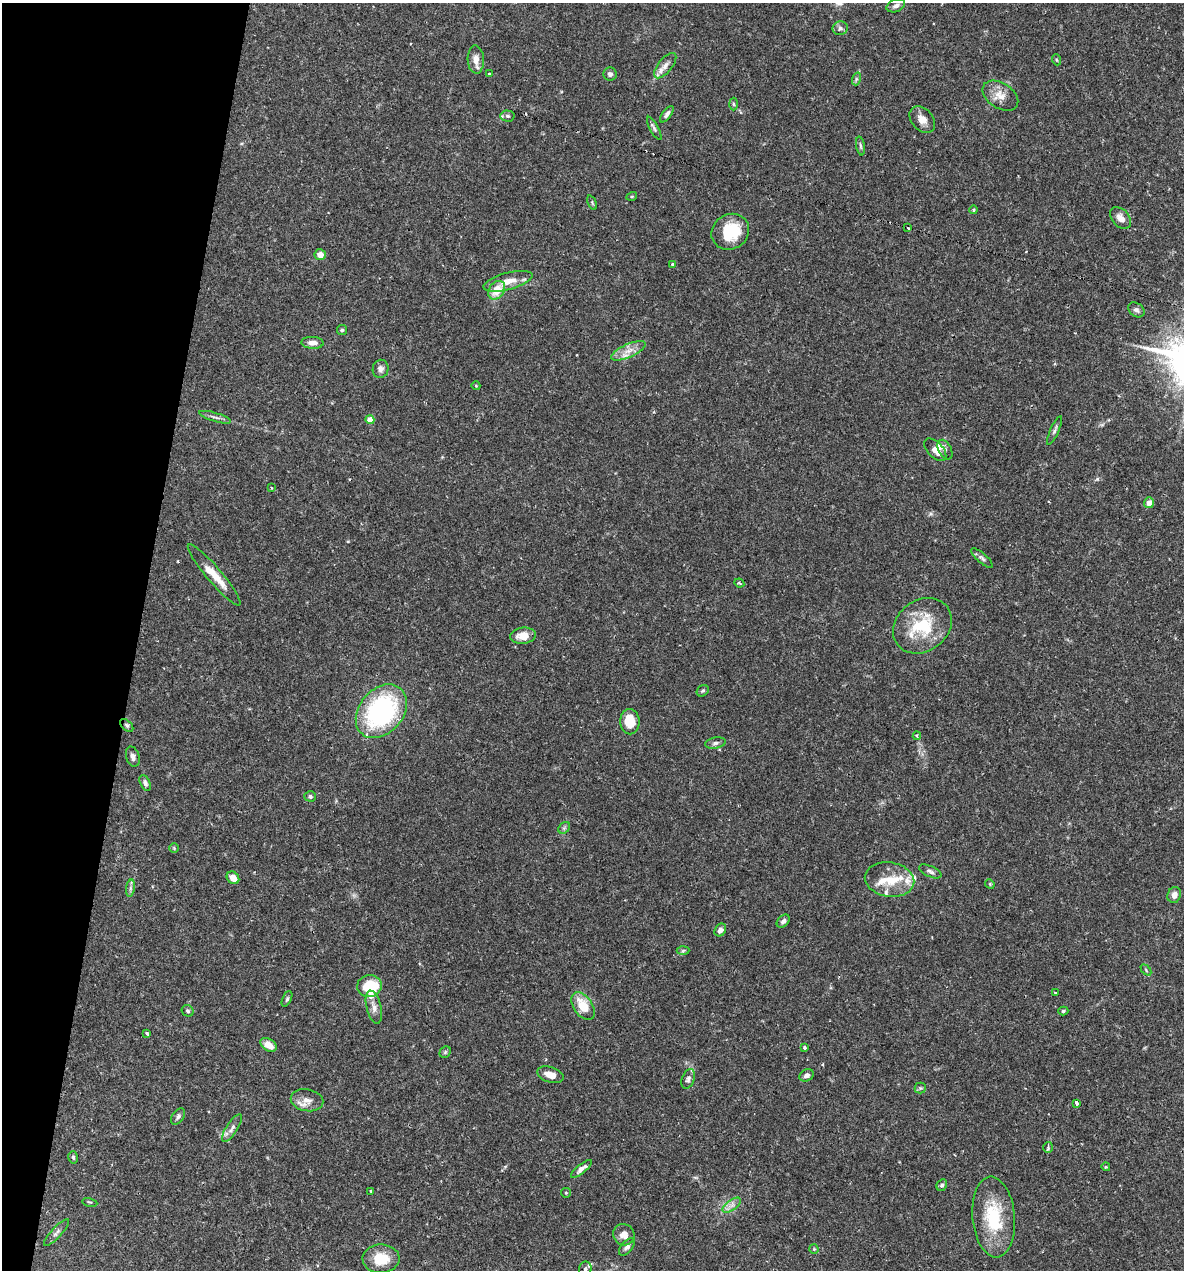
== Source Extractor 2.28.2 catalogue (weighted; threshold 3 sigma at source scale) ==
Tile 9 of 4 x 4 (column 1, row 3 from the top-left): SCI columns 246-1427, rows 1269-2536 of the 5092 x 5073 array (HDU 1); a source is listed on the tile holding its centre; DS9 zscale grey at full resolution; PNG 1186 x 1272 px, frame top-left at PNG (2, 3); each listed source drawn as its Kron ellipse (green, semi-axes under 4 px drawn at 4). Shown black and unused: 12% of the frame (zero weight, under 2 of 3 exposures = <1% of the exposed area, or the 3 px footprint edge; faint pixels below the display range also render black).
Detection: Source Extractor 2.28.2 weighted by HDU 2 'WHT'; one run over the whole footprint, this tile lists its part. Background 0.0709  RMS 0.0039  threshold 0.0176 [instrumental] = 3 sigma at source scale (4.5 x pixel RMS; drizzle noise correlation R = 1.50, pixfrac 1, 0.05/0.05 arcsec/px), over >= 5 px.
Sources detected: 110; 1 cosmic-ray / hot-pixel residue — neither listed nor drawn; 10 inside a brighter listed object's ellipse — not listed separately; the other 99 listed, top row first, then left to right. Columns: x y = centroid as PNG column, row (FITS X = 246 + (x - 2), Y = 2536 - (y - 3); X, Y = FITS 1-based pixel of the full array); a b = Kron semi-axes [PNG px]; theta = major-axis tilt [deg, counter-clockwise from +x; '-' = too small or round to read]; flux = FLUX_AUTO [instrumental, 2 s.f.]
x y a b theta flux
896 6 10 6 22 1.4
840 28 8 6 11 1.1
476 60 14 8 -87 3.2
1057 60 5 3 - 0.36
665 66 15 7 51 2.6
489 74 3 2 - 0.31
610 74 6 6 - 1.1
856 79 6 4 72 0.62
1000 96 19 12 -33 4.7
733 104 6 4 -88 0.5
667 114 10 4 53 1.2
507 116 7 5 -3 0.98
922 119 15 10 -48 3.3
654 128 13 4 -61 0.93
860 146 9 3 -79 0.75
632 196 5 3 - 0.37
592 203 8 4 -68 0.53
974 210 4 3 - 0.59
1120 218 12 8 -48 2.8
908 228 3 3 - 1.3
730 232 19 17 33 15
320 255 5 5 - 2.7
673 264 4 3 - 1.5
508 281 25 8 15 5.2
497 290 10 7 54 6.4
1136 310 9 6 -37 1
342 330 5 5 - 0.56
312 343 11 6 -3 2.1
629 351 18 6 24 3.6
380 369 9 8 - 1.6
476 386 4 3 - 0.28
215 417 16 3 -17 1.2
370 420 4 4 - 4.2
1054 430 15 4 67 1.1
935 450 13 7 -45 3.3
945 450 10 6 -62 1
272 488 4 2 - 0.28
1149 503 5 5 - 2.8
982 558 13 4 -41 1.1
214 575 40 7 -50 7.2
739 583 5 3 - 0.48
922 626 31 25 37 19
523 636 13 8 6 4.8
703 691 6 5 - 0.6
381 711 30 22 50 59
630 722 12 9 -88 7.8
127 725 8 5 -44 0.8
917 736 4 4 - 0.5
715 743 10 5 10 1
133 757 10 6 -73 1.8
145 783 8 4 -66 1.1
310 796 5 5 - 0.92
564 828 6 5 - 0.7
174 848 5 5 - 0.42
930 871 12 5 -24 1.2
233 878 7 5 -45 4.1
890 880 25 17 -8 9.1
990 884 5 4 - 0.4
130 888 9 4 82 0.92
1174 895 8 6 75 2.2
783 921 7 5 44 1.1
720 930 7 5 56 1.5
683 951 6 4 3 0.53
1146 970 6 4 -47 0.54
369 986 12 11 - 15
1055 993 3 3 - 0.4
287 999 8 4 65 0.66
583 1006 16 9 -55 8.9
374 1007 17 7 -76 2.3
188 1011 6 5 - 0.74
1063 1011 5 4 - 0.67
147 1033 3 3 - 0.44
268 1045 9 6 -32 4.2
804 1048 3 3 - 0.96
445 1052 6 5 - 0.57
550 1075 13 7 -17 3.6
807 1075 7 5 32 1.3
688 1079 10 6 70 1.2
920 1088 5 5 - 0.62
307 1100 16 11 -11 3.6
1077 1103 3 3 - 17
178 1117 9 6 55 1.1
232 1128 16 5 57 1.8
1048 1147 5 4 - 0.65
73 1157 6 4 -75 0.59
1106 1167 4 3 - 0.39
581 1169 13 4 38 1.8
942 1185 6 5 - 0.79
371 1191 3 3 - 0.46
566 1193 5 4 - 0.4
90 1202 7 3 -11 0.42
732 1205 10 5 35 1.8
994 1217 40 21 -85 21
56 1233 17 5 47 1.5
624 1235 11 10 - 3.1
627 1247 10 5 51 1.3
814 1249 5 5 - 0.46
381 1259 18 14 2 8.9
585 1269 7 6 - 1.2
Overlapping masked pixels (flux is a lower limit): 1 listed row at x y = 127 725
Isophote crosses this tile's border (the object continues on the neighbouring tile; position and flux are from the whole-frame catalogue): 1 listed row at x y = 585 1269